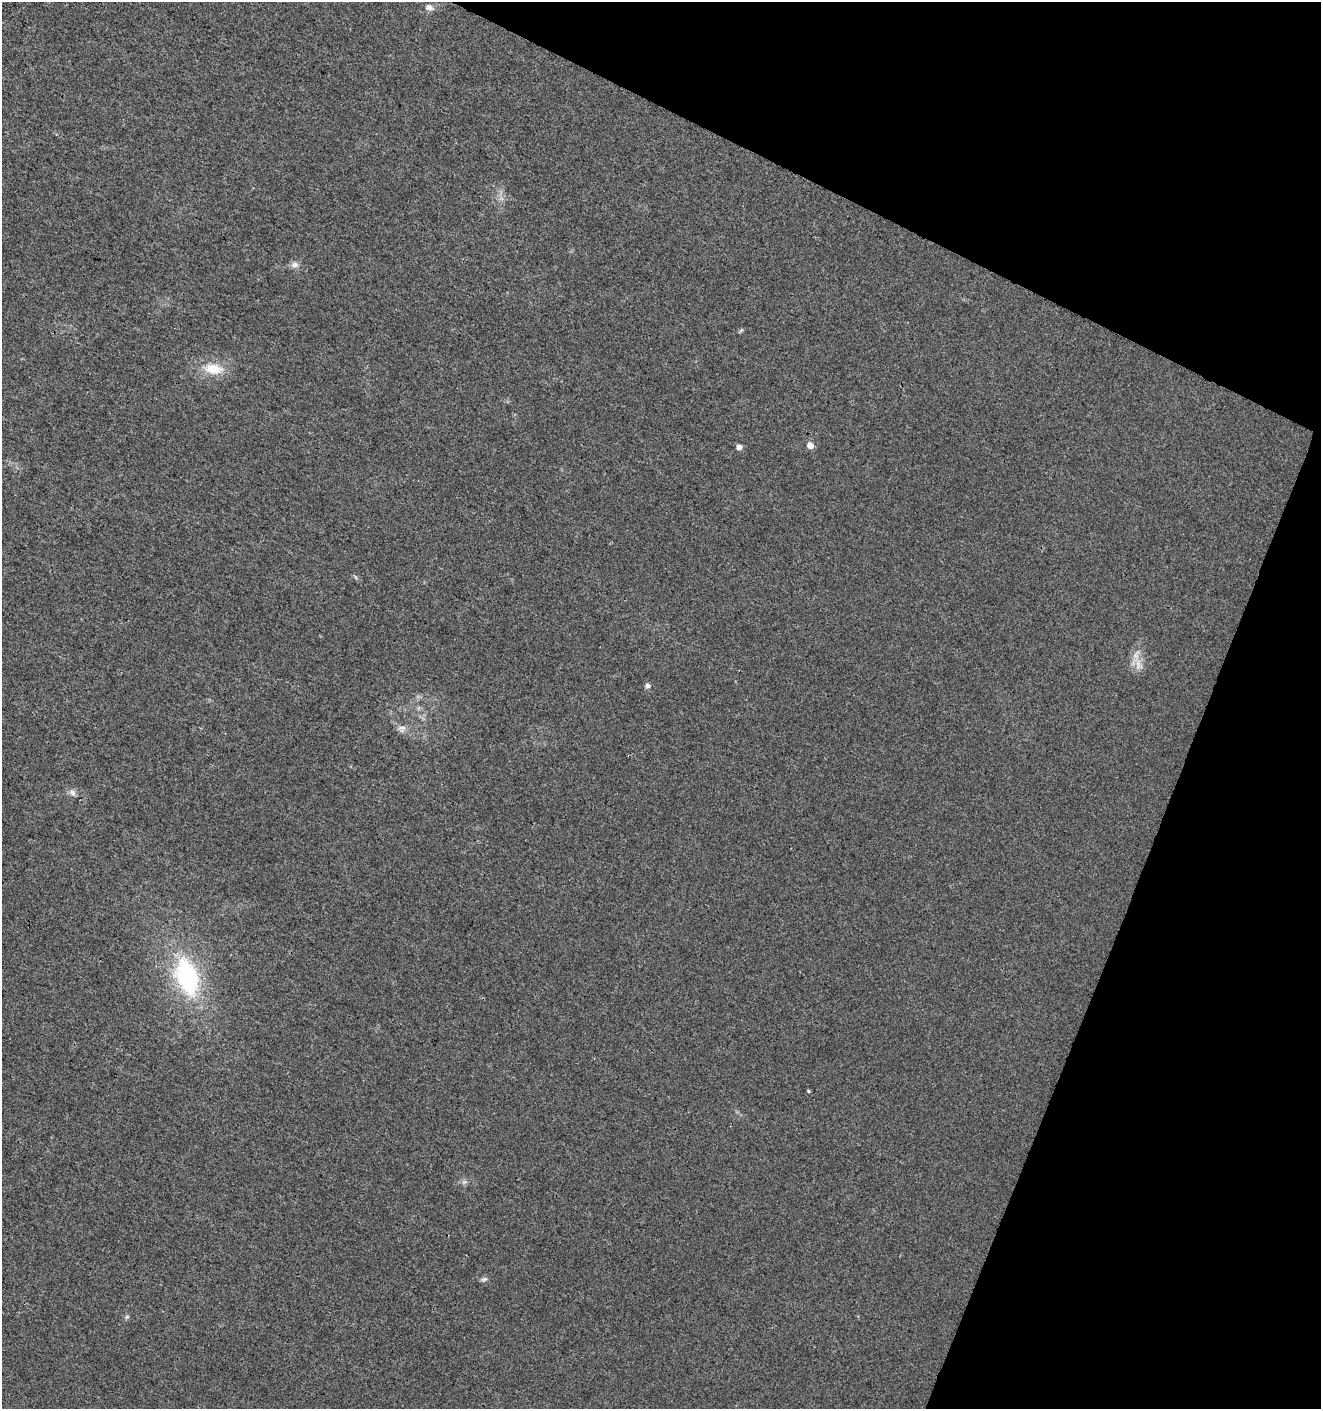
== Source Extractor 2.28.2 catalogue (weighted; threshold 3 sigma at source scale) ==
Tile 8 of 4 x 4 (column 4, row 2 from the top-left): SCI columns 4166-5484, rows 2827-4233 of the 5763 x 5641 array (HDU 1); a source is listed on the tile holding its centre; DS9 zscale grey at full resolution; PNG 1323 x 1411 px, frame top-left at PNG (2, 2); no overlay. Shown black and unused: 21% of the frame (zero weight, under 3 of 4 exposures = <1% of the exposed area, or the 3 px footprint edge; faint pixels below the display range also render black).
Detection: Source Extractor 2.28.2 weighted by HDU 2 'WHT'; one run over the whole footprint, this tile lists its part. Background 0.00829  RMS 0.0041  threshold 0.0184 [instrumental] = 3 sigma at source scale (4.5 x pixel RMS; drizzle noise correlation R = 1.50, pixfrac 1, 0.0396/0.0396 arcsec/px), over >= 5 px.
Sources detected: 14; all 14 listed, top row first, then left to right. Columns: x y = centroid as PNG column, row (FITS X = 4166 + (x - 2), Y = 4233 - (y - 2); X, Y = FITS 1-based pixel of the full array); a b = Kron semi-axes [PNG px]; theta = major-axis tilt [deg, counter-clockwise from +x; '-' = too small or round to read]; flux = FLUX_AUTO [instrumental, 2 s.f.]
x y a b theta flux
429 7 11 9 -16 1.9
295 265 9 9 - 1.9
741 330 7 4 53 0.54
213 369 24 13 -8 9.5
810 445 5 5 - 4
739 447 5 5 - 2.8
1138 664 16 6 90 3.5
648 686 7 6 - 1.3
402 728 10 5 -15 1.7
73 793 11 7 -57 1.6
187 977 39 21 -72 50
808 1091 4 3 - 0.42
484 1279 10 5 13 0.97
127 1317 6 5 - 0.66